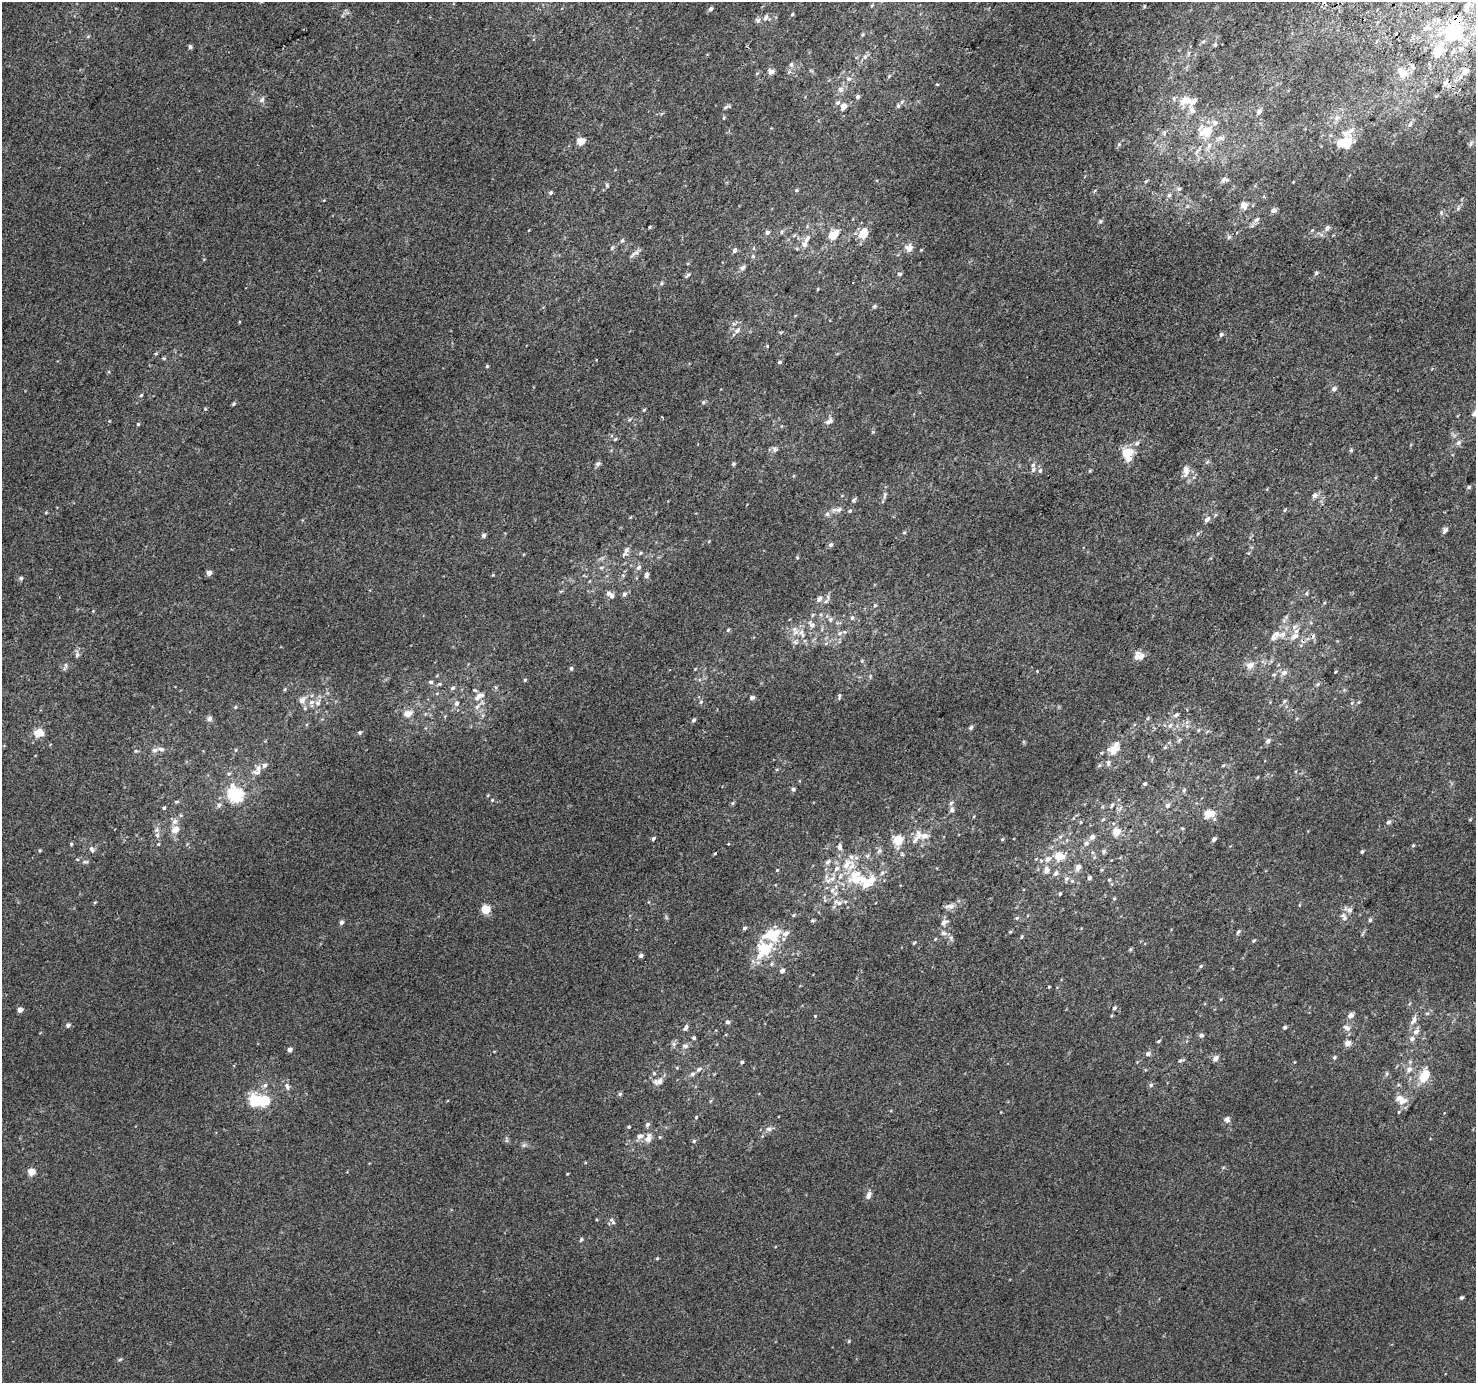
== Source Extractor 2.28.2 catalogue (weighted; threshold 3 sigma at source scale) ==
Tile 10 of 4 x 4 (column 2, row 3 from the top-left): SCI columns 1504-2977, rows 1671-3051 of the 5950 x 6035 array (HDU 1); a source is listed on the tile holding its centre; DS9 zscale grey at full resolution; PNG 1478 x 1385 px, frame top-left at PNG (2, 2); no overlay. Shown black and unused: <1% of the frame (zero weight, under 2 of 3 exposures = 2% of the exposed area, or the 3 px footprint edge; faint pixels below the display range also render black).
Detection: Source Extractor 2.28.2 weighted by HDU 2 'WHT'; one run over the whole footprint, this tile lists its part. Background 0.00299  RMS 0.0073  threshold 0.0329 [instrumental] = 3 sigma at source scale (4.5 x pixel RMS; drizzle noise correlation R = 1.50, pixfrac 1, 0.0396/0.0396 arcsec/px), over >= 5 px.
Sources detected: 413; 1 inside a brighter object's white glare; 3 cosmic-ray / hot-pixel residue — not listed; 55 inside a brighter listed object's ellipse — not listed separately; the other 354 listed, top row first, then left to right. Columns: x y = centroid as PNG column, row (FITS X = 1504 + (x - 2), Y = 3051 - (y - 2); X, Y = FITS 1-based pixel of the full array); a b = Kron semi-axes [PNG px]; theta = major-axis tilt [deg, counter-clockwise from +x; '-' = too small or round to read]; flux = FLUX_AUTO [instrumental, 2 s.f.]
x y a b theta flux
1467 5 14 8 46 5.8
1144 6 5 3 - 0.67
710 9 5 4 - 2.3
792 14 4 4 - 1.1
766 17 9 6 65 2.6
758 20 7 7 - 2.1
1426 27 13 7 49 4.6
863 34 5 5 - 0.99
1452 35 27 21 68 44
1203 42 6 4 3 0.92
1215 45 5 4 - 0.97
190 47 5 4 - 1.8
865 57 8 6 73 2.3
791 65 7 5 76 1.9
1412 66 6 4 -71 1.3
1464 71 9 6 44 6.4
771 72 9 7 -17 3.1
757 73 5 3 - 0.76
1402 73 13 9 -53 10
889 76 6 4 46 0.98
849 79 7 5 3 2.1
1445 82 10 5 58 2.8
840 89 9 7 -42 3.1
1459 90 3 2 - 0.69
857 97 5 4 - 1.8
1174 98 6 5 - 1.4
262 100 8 6 53 2.3
1183 101 13 8 49 6.2
902 102 6 5 - 1.4
837 103 6 6 - 1.7
727 107 11 4 15 1.5
843 107 6 5 - 5.6
1192 110 15 7 -67 4.9
1259 111 7 5 55 2.7
724 118 5 4 - 0.76
1337 118 10 6 53 3.3
1410 124 7 6 - 2
1207 130 16 10 9 8.8
1164 132 8 5 70 1.8
1220 138 12 6 5 3
581 141 5 5 - 18
1347 141 13 9 52 17
1119 144 5 5 - 1.2
1470 144 8 4 67 1.4
1209 146 13 5 59 3.6
1197 152 12 5 65 2.8
1224 180 9 5 8 2.6
1146 181 6 4 45 1.1
607 185 6 5 - 1.3
1179 189 8 5 1 2
797 190 5 4 - 0.86
1094 191 6 3 69 0.85
551 193 5 5 - 1.4
1169 195 8 6 45 2.7
1243 205 6 5 - 6
1187 206 7 4 71 1.2
1458 208 8 4 54 1.5
1273 210 7 5 16 2.4
1441 212 7 4 -90 1.2
1257 220 9 6 38 2.2
1100 221 6 4 23 1.2
650 227 4 3 - 0.76
1327 228 6 6 - 2.5
767 232 5 5 - 2.2
782 232 6 4 89 0.96
863 233 14 10 63 9.6
833 234 15 11 42 9.4
1229 237 7 5 62 1.6
807 238 16 7 58 4.2
622 240 7 4 61 1.3
754 248 6 4 71 0.87
909 248 11 10 - 4.7
735 250 5 4 - 2.5
921 250 4 3 - 0.65
635 253 17 5 33 2.9
753 256 6 4 -70 1.2
743 267 8 6 28 2.2
1316 273 6 4 45 1.4
900 274 6 4 -4 1.4
687 275 8 4 38 1.5
661 283 6 4 24 1.1
818 289 5 3 - 0.62
874 306 5 5 - 1.4
734 324 6 4 -17 1.2
737 331 8 6 38 3
781 332 5 3 - 0.73
1221 334 6 5 - 1.6
767 346 4 4 - 0.59
156 353 5 3 - 0.7
164 358 5 4 - 0.89
779 362 4 4 - 1.2
487 366 5 4 - 0.88
1334 389 6 5 - 2.5
141 395 5 4 - 0.94
703 402 6 4 24 1.2
233 404 4 4 - 1.1
205 409 5 4 - 0.72
644 410 5 4 - 0.78
1474 413 10 6 49 2.4
662 417 3 3 - 0.53
629 420 5 4 - 0.97
829 421 11 7 41 3.2
138 424 5 5 - 0.79
615 439 6 3 44 0.85
1137 443 7 6 - 2
1458 443 7 6 - 2
775 449 8 8 - 2.3
1351 450 5 5 - 0.98
1127 452 13 10 8 13
1207 462 7 4 44 1.1
598 464 7 5 44 1.9
733 464 6 4 16 1
1033 469 8 5 64 1.7
1186 470 16 9 -85 6
1040 471 7 5 87 1.6
1090 471 5 4 - 0.8
1469 487 5 4 - 1.1
885 495 12 5 81 2.2
1315 495 7 6 - 2.9
853 500 7 4 38 1.5
837 510 18 6 7 4.3
1284 510 5 3 - 0.74
46 513 5 3 - 0.65
1207 519 9 6 44 2.9
1445 530 7 5 54 2.2
904 532 5 4 - 0.85
1198 534 6 4 45 1.1
484 535 5 5 - 2
831 545 6 5 - 2.1
626 550 10 7 57 3.1
640 553 6 4 24 0.99
797 557 5 4 - 0.72
638 567 7 5 43 2.1
601 568 6 4 1 1.1
209 573 4 4 - 4.3
647 574 8 5 75 2.4
21 578 5 5 - 1.6
561 591 6 3 18 0.81
1306 593 6 5 - 1.1
608 594 8 7 - 2.5
624 594 6 5 - 2
819 599 8 6 54 3.1
826 601 9 5 44 2.2
875 605 6 5 - 1.3
1286 617 6 6 - 1.6
852 618 7 5 72 1.7
831 619 7 6 - 2.2
1311 623 6 4 -19 0.86
812 625 11 7 -56 3.9
728 630 5 4 - 1.1
801 632 11 8 69 4.8
839 633 8 6 40 2.5
1282 634 15 9 24 6.9
795 642 8 5 -31 2.1
77 654 11 5 89 2.2
1138 656 12 10 15 5.7
862 661 6 3 -73 0.81
1250 665 9 7 23 5.3
65 666 12 5 71 2
571 668 5 5 - 1.2
695 669 4 4 - 0.53
1335 672 5 3 - 0.64
1284 673 8 6 39 3.8
1274 675 5 5 - 1.1
870 676 8 3 85 0.96
525 680 4 4 - 0.85
431 682 7 5 -3 1.6
439 684 6 5 - 1.1
1318 684 7 5 37 1.4
453 688 6 5 - 1.7
285 689 5 3 - 0.8
479 696 15 7 35 5.5
839 696 8 4 85 1.3
752 698 6 5 - 1.8
302 700 11 8 62 4.2
1284 701 6 5 - 1.3
701 702 6 5 - 1.2
1359 702 5 3 - 0.81
312 703 12 7 -89 4.3
456 703 8 6 71 2.7
1352 703 6 5 - 1.3
235 707 6 4 25 1
477 707 8 6 54 2.9
408 713 13 9 18 5.9
1176 715 7 5 43 2
209 718 7 6 - 2.2
1148 718 5 5 - 1.1
693 720 5 4 - 1.6
1187 722 5 5 - 1.7
1170 725 8 5 49 2.4
971 728 5 5 - 1.6
1198 730 5 4 - 0.98
39 733 9 8 - 9.9
359 733 5 5 - 1.1
1179 740 7 4 45 1.2
1268 741 7 6 - 2.1
1165 747 5 5 - 1.2
161 749 11 6 -10 3.1
236 750 5 3 - 0.78
1114 750 15 12 20 9.7
136 751 5 5 - 1
1108 763 8 6 -90 2.2
1223 765 4 3 - 1.1
258 768 12 8 74 4.7
777 769 5 3 - 0.72
229 774 6 5 - 1.3
1145 784 4 4 - 1.4
793 789 5 5 - 1.5
1184 790 7 5 73 1.3
235 795 6 6 - 190
492 800 5 4 - 0.77
176 802 7 3 1 0.97
732 803 5 5 - 1
219 805 7 6 - 1.8
1112 805 7 4 61 1.2
1167 805 7 6 - 2.1
164 808 4 4 - 1
952 809 8 6 -77 2
1209 813 13 10 13 8.7
1103 819 5 5 - 1
1470 819 5 3 - 0.6
175 821 8 8 - 3.3
1388 822 6 5 - 1.8
1182 828 5 3 - 0.67
157 830 8 5 42 2
175 830 10 8 23 5.9
1116 832 7 7 - 9.8
918 834 16 10 -84 6.5
1060 837 6 6 - 1.6
1092 837 6 6 - 3.3
653 839 5 4 - 1.5
1002 839 5 3 - 0.7
1214 839 4 4 - 2.5
898 840 12 10 83 14
1086 843 8 7 - 3.1
71 844 4 4 - 0.94
158 844 5 4 - 0.71
728 844 4 2 - 0.49
1413 845 4 4 - 0.86
839 847 11 6 -89 3.2
92 849 10 7 -56 2.5
40 850 4 4 - 0.75
879 851 7 6 - 2
1104 851 7 6 - 1.5
1362 851 4 3 - 1.2
715 853 3 3 - 1.8
867 856 7 5 38 1.6
1059 856 12 10 15 11
1048 859 13 8 36 5.6
85 862 8 5 8 1.6
827 862 8 6 57 2.3
847 864 22 13 44 15
1078 868 8 6 72 4.2
777 870 4 4 - 0.68
1046 870 11 8 85 4.5
882 873 7 5 68 1.8
1056 873 9 7 53 2.6
1089 878 5 5 - 1.7
1066 879 8 6 54 2.5
856 880 20 9 9 15
1109 880 6 5 - 0.96
832 890 9 8 - 4.2
1060 893 5 3 - 1
1114 899 5 4 - 1
95 902 5 4 - 0.73
839 903 9 7 -5 3.4
1299 905 4 3 - 0.97
949 906 16 6 1 4
486 909 5 5 - 28
1348 909 15 7 -29 3.6
794 915 6 3 70 0.77
1344 917 14 7 -55 3.7
1017 918 5 4 - 1
1370 920 5 4 - 1.2
813 921 6 4 6 1
341 922 5 4 - 2.3
944 922 9 7 33 3.1
745 928 5 4 - 1.4
1010 932 6 3 19 0.72
1238 932 7 4 59 1.3
786 933 8 6 28 3.8
944 933 9 6 -1 2.3
1021 937 5 3 - 0.8
951 938 7 6 - 1.9
935 939 4 3 - 0.62
1254 941 5 4 - 0.98
914 943 5 3 - 0.76
764 949 27 22 65 28
1130 949 5 5 - 0.89
641 955 4 4 - 2.3
1201 966 6 5 - 1.1
782 971 5 4 - 3.4
1049 987 3 2 - 0.63
1221 999 5 3 - 0.64
1409 1004 5 4 - 0.83
1114 1008 5 4 - 1.4
20 1010 4 4 - 5
1427 1013 6 4 0 0.96
1351 1015 6 5 - 3.9
815 1016 4 4 - 0.57
1414 1020 14 6 62 4
728 1022 4 4 - 2.3
68 1025 5 5 - 2.2
685 1027 9 5 65 2.2
1285 1027 5 4 - 1.1
1347 1028 10 7 -35 3.4
1416 1031 13 7 63 4.1
1201 1035 6 5 - 1.9
694 1038 4 4 - 1.3
1158 1041 5 3 - 0.9
1347 1043 7 6 - 4.2
674 1044 7 6 - 1.8
685 1046 9 7 4 2.5
290 1050 4 4 - 3
1148 1054 6 5 - 2.3
1334 1057 5 4 - 1.1
1215 1058 8 6 45 2.7
1180 1060 7 4 27 1.3
742 1062 4 4 - 1.3
699 1069 9 6 32 2.3
1409 1069 9 7 47 3.7
654 1073 5 5 - 1.1
1386 1074 6 4 71 1.1
1424 1076 14 9 66 16
658 1081 15 9 15 5.2
265 1085 8 6 71 2.1
1151 1085 6 5 - 1.5
287 1086 10 7 -62 2.9
620 1094 5 5 - 1.4
264 1100 11 10 - 16
710 1101 6 3 70 0.82
1402 1101 16 8 28 5.5
253 1103 7 5 13 7.9
1399 1112 5 3 - 0.69
696 1117 5 4 - 0.79
1227 1119 8 7 - 2.8
647 1124 7 5 62 1.8
629 1127 5 4 - 0.82
769 1129 8 7 - 2.8
640 1136 9 6 14 3.3
660 1137 5 4 - 0.77
648 1138 12 8 67 6
694 1141 5 4 - 1.2
524 1145 8 5 27 1.7
1223 1168 6 4 20 0.84
31 1172 5 5 - 13
567 1174 4 3 - 0.56
868 1195 11 6 65 3.5
613 1223 8 5 -38 1.5
581 1240 6 4 62 1.1
657 1258 4 4 - 0.74
1461 1298 5 4 - 1.5
849 1341 4 4 - 0.77
120 1359 6 4 20 0.93
Isophote crosses this tile's border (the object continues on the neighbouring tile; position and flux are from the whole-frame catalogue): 1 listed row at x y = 1474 413
Unlisted compact peaks at least as high as the median listed source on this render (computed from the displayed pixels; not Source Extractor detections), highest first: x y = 873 432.